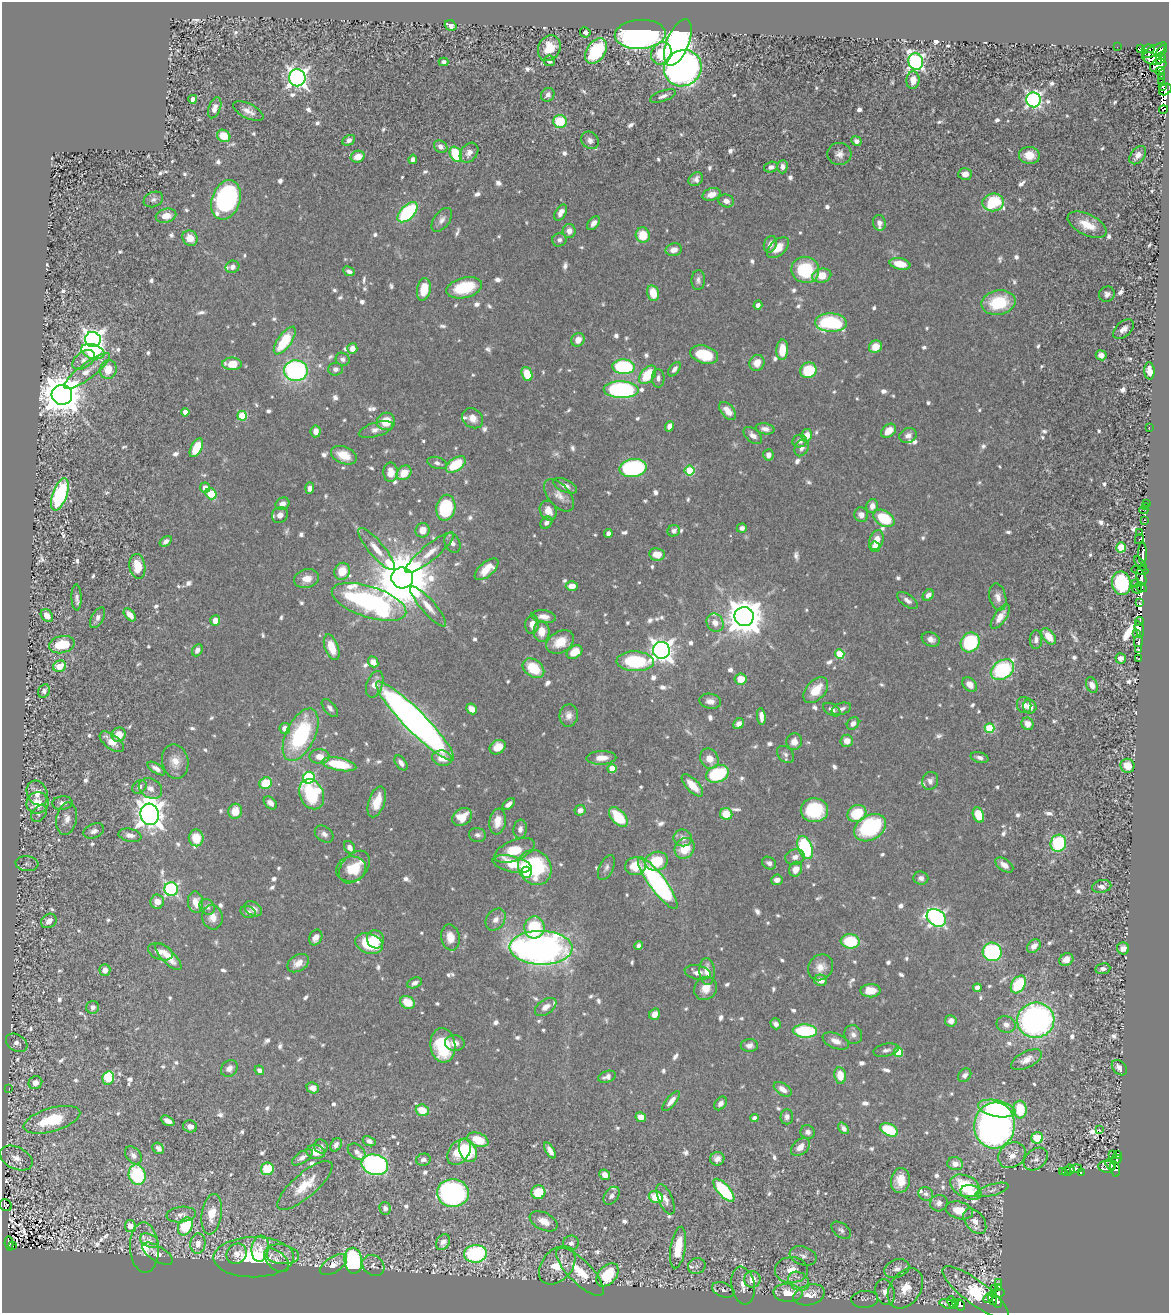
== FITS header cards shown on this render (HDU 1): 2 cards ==
NAXIS1  =                 1167
NAXIS2  =                 1311

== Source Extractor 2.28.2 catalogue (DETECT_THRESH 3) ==
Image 1167 x 1311 px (HDU 1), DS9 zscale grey, 1 PNG px = 1 image px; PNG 1171 x 1315 px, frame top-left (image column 1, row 1311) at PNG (2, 2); each listed source drawn as its Kron ellipse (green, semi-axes under 4 px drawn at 4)
Background 0.645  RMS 0.011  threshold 0.0328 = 3 sigma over >= 5 px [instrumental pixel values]
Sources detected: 1065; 13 with non-positive FLUX_AUTO (blend fragments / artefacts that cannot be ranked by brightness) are neither listed nor drawn; of the other 1052, the 500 brightest by FLUX_AUTO listed and drawn (552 fainter detections omitted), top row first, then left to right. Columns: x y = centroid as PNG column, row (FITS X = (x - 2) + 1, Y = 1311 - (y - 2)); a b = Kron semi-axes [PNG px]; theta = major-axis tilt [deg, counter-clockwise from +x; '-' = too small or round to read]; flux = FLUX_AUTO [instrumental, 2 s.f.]
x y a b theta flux
451 25 6 5 - 6.2
585 32 5 5 - 2.9
640 34 25 14 3 320
678 42 25 11 67 230
1117 47 2 2 - 3.5
549 48 13 11 63 19
1140 48 3 2 - 480
1148 49 6 4 8 190
1155 50 13 5 27 550
596 51 14 9 57 64
1162 51 7 4 55 290
661 53 11 10 - 24
1152 59 10 5 -20 510
1161 59 5 4 - 140
549 61 5 5 - 3.4
444 62 5 4 - 3
916 62 8 7 - 230
1158 65 9 6 28 240
683 68 19 17 35 520
1160 71 4 2 - 54
1161 76 3 2 - 16
297 78 8 8 - 450
913 80 9 6 85 8.2
1161 82 3 2 - 5.5
1163 86 3 2 - 63
1165 89 7 5 34 290
548 95 7 6 - 3.7
663 96 13 5 20 3.6
193 99 4 4 - 3.6
1033 100 7 7 - 220
215 108 11 6 70 5.8
1163 109 4 2 - 95
248 111 16 7 -26 6.1
560 121 6 6 - 30
224 136 7 6 - 16
349 140 7 5 28 3.1
590 140 9 8 - 3.8
856 141 5 4 - 3.7
441 147 7 6 - 4.5
469 153 11 8 51 5.4
456 154 8 5 -63 45
839 154 12 11 - 5.3
1029 155 10 8 -6 11
1138 155 10 6 50 6.9
358 157 7 5 20 12
413 159 4 4 - 3.5
771 167 7 5 15 3.3
782 167 6 5 - 3.8
965 174 7 5 4 6.5
696 179 8 6 38 3.7
711 194 9 6 18 8.3
153 199 10 7 23 3
226 200 20 14 71 160
726 201 8 6 -18 4.4
993 202 11 9 6 51
407 212 12 6 45 70
561 213 9 5 59 5.1
166 216 10 7 12 8.9
442 220 14 8 53 4.4
594 223 8 5 53 3.9
879 223 8 6 -77 4.5
1087 225 21 10 -26 17
569 231 7 6 - 5.8
643 235 7 7 - 19
190 238 8 7 - 9.9
559 240 7 6 - 3.2
770 244 8 6 69 5.3
778 248 13 7 42 10
674 250 8 6 12 6.1
900 264 10 5 -11 14
232 267 7 6 - 4.2
805 270 14 13 - 46
349 271 6 4 -25 3
822 276 10 7 12 16
698 280 10 6 87 2.9
464 288 18 10 14 38
424 289 11 7 79 18
653 293 8 6 -77 16
1107 294 8 7 - 3.7
998 303 17 12 11 40
758 305 5 4 - 3.4
831 323 16 9 -3 78
1124 329 12 7 42 5.4
93 339 8 7 - 480
285 340 16 7 54 35
578 340 7 6 - 7.1
875 347 7 6 - 13
352 348 5 5 - 7.3
782 350 10 6 87 14
93 352 12 7 -18 83
704 355 14 8 -16 32
1101 355 5 5 - 5.3
343 359 7 6 - 3.1
84 360 13 7 37 5.1
757 363 8 7 - 9.9
232 364 10 6 0 17
624 367 11 7 -3 98
335 369 7 6 - 3.9
674 369 8 5 51 3.6
108 370 9 8 - 15
808 370 8 7 - 38
87 371 28 8 37 11
296 371 12 10 -2 150
1149 371 8 5 -86 9.1
527 374 7 5 -68 21
648 375 10 6 50 31
658 378 9 6 -89 3.3
621 390 17 8 -1 130
62 395 10 10 - 2600
728 411 11 6 -51 7.8
185 412 4 4 - 5.5
242 416 5 4 - 35
473 418 11 9 -39 6.6
386 421 9 8 - 15
669 426 5 4 - 4.7
1149 427 2 2 - 4.8
765 429 9 5 -11 4.1
376 430 17 7 16 5.2
316 431 6 5 - 5.8
889 431 8 6 41 11
753 435 11 6 -41 4.5
807 435 6 5 - 9.9
908 435 9 7 21 4
800 441 7 6 - 3.4
196 448 10 5 62 24
802 448 9 6 62 4.1
344 455 13 8 -23 15
768 455 5 5 - 4.7
437 463 10 5 -16 2.9
456 464 11 6 34 33
633 468 13 9 10 120
690 470 5 5 - 42
391 472 10 7 -88 10
404 473 8 6 43 13
565 486 13 6 -24 4.7
205 488 5 5 - 5.7
310 488 6 4 85 3.3
211 494 6 5 - 21
60 495 17 7 70 83
559 495 19 10 -49 7.6
1146 503 2 2 - 7.2
282 504 7 6 - 5.7
872 506 7 5 79 5.8
1146 507 3 2 - 3.9
446 508 13 9 79 59
1144 510 4 2 - 17
548 511 10 8 -64 8.2
280 515 8 7 - 6
861 515 7 7 - 5.2
884 518 11 7 -31 34
1145 520 4 3 - 21
546 523 7 5 52 3.1
742 528 5 4 - 3.6
422 530 7 7 - 8.7
674 531 6 5 - 3.4
1140 532 3 3 - 7.1
608 533 4 4 - 3.3
1139 539 5 2 - 88
876 540 10 7 73 9.9
166 541 7 4 34 3.2
452 543 10 7 -63 4.4
875 547 5 5 - 8.6
1121 547 5 5 - 34
376 549 27 7 -50 11
430 553 30 7 39 12
1143 553 11 4 -90 490
657 554 8 6 -9 11
1140 564 8 3 -52 150
137 566 12 8 -81 16
487 569 14 7 41 14
1140 570 8 3 -7 160
342 571 9 7 67 14
1141 577 9 4 -72 240
402 578 11 10 - 6800
307 579 13 9 14 8.8
1121 583 12 9 -80 71
1135 583 3 3 - 91
572 586 6 5 - 6.8
1141 587 6 3 -33 58
1137 589 5 2 - 58
928 595 6 4 48 4
77 597 13 5 -89 3.4
998 597 14 8 -77 5.7
907 600 12 6 -36 3.7
369 602 39 15 -18 260
1139 603 3 2 - 28
428 606 26 7 -49 9.6
130 615 7 4 -48 7.3
47 616 7 5 -50 6.2
544 617 12 6 -8 5.9
744 617 9 9 - 2100
1000 617 14 6 56 8.9
98 618 11 6 60 3.8
215 621 5 5 - 8.8
1139 621 4 3 - 180
715 623 9 8 - 7.4
532 624 9 6 82 5.4
1139 629 8 3 -76 320
542 632 10 8 -89 11
1136 634 3 2 - 21
1049 636 9 5 -51 11
931 639 9 7 -22 4.6
1036 640 9 6 88 3.6
1138 641 5 4 - 110
560 642 15 10 30 16
970 642 10 9 - 74
62 645 13 8 13 30
332 647 13 6 -70 15
197 650 6 5 - 4.7
661 650 8 8 - 620
1138 650 4 3 - 110
574 652 8 6 34 16
840 654 5 4 - 25
1121 658 5 5 - 3.5
1139 659 4 3 - 36
635 661 18 10 -2 53
373 662 6 5 - 6.3
60 666 6 5 - 16
533 668 12 8 -37 27
1002 670 13 9 36 94
741 679 6 5 - 13
375 684 14 8 72 8.4
970 684 8 6 -45 7.7
1092 685 8 5 -68 5.8
816 690 15 9 48 18
44 691 7 5 63 3.4
710 701 11 7 -10 4.9
1024 705 8 7 - 4.5
1030 707 7 6 - 6.7
330 708 11 5 -51 3.4
472 709 6 5 - 8.5
841 709 10 5 18 3.3
832 710 9 5 -30 3.4
569 715 11 9 82 5.4
761 716 8 4 -84 5.4
415 721 54 10 -45 680
853 723 7 5 44 4.3
739 724 6 5 - 4.7
1027 724 6 6 - 7.4
285 728 5 5 - 7.9
989 728 5 5 - 39
119 735 7 7 - 13
301 735 28 14 64 82
847 741 6 6 - 6.7
112 742 14 7 -37 12
794 742 8 7 - 6.2
498 747 8 6 31 10
785 754 10 7 -45 3
320 757 10 7 1 7.4
980 757 9 5 -15 3
442 758 10 7 -13 9.9
601 758 15 6 2 8.3
709 759 10 8 -58 9.1
175 761 17 13 -78 10
401 763 8 5 -54 4.1
339 764 17 6 -10 36
1127 766 7 7 - 14
612 768 4 4 - 13
156 769 10 4 -34 4
717 774 12 8 23 62
309 778 6 5 - 90
930 781 9 8 - 3.7
266 783 6 5 - 23
692 785 14 6 -46 13
139 787 8 6 39 3.2
150 788 12 9 -30 5.6
37 793 13 10 -63 10
312 794 15 12 -65 57
377 802 16 8 72 14
37 803 11 10 - 16
62 803 10 7 4 4
270 803 8 5 -43 3.9
509 804 7 4 40 3.6
580 810 5 5 - 4.8
814 810 13 12 - 51
235 811 7 6 - 12
857 813 10 8 29 29
39 814 9 6 48 3
150 814 11 9 -84 930
726 814 6 6 - 16
978 815 8 5 -70 20
462 817 11 8 34 13
618 817 12 7 -47 29
67 819 16 10 79 6.7
498 822 13 8 82 11
870 828 17 12 31 91
520 829 9 6 82 3.7
94 831 11 7 22 3.8
324 834 10 7 -36 3.5
130 835 11 6 -11 5.4
477 835 8 7 - 3
196 838 8 7 - 18
683 838 9 8 - 4.8
1058 843 8 7 - 56
350 847 7 5 -57 5.1
685 848 11 9 53 21
805 848 12 7 -69 84
514 850 21 10 22 22
795 857 10 7 14 5
657 861 11 9 19 25
769 863 7 6 - 3
27 864 11 7 -5 3.2
512 864 20 8 -12 22
1004 865 10 6 -35 5.6
635 866 10 9 - 17
354 867 19 12 49 19
535 867 18 16 -55 80
606 868 13 7 67 3.1
351 869 15 12 9 17
796 869 8 6 64 8.2
526 872 5 5 - 37
921 878 7 6 - 3.8
777 880 6 5 - 5.3
658 883 31 8 -54 180
1102 886 10 6 11 3.8
171 889 7 6 - 140
157 901 7 6 - 7.9
196 902 11 7 -83 10
207 907 8 7 - 3.7
253 909 9 6 -32 4.2
248 912 8 5 -15 3
212 917 12 10 -79 7.7
936 918 10 8 -36 260
496 919 12 9 53 5.8
49 921 8 6 35 7
534 927 11 10 - 48
316 937 8 6 65 6.4
450 937 13 9 -79 10
375 939 9 8 - 10
850 941 9 7 -7 38
369 943 14 9 -19 39
638 946 4 4 - 3
1034 946 8 6 45 5.2
541 948 31 17 -1 460
1123 948 6 6 - 3.9
160 952 13 8 -20 4.8
992 952 9 9 - 100
168 957 17 6 -47 13
1066 960 7 6 - 5.8
298 963 12 8 31 7.6
820 967 14 11 49 8.7
1103 969 7 5 9 3
105 970 5 5 - 6
707 971 13 7 -86 10
698 972 13 7 -12 6.2
821 980 6 5 - 8.3
415 983 8 5 25 3.5
1018 984 9 6 58 38
706 988 12 10 48 9.3
977 988 4 4 - 7.9
870 991 10 6 2 13
408 1002 8 6 -26 16
93 1007 6 6 - 4.2
546 1007 12 7 35 6.3
655 1014 6 5 - 7.1
1036 1020 18 17 - 230
951 1021 6 5 - 5.3
776 1024 6 5 - 3.6
1006 1024 10 8 -21 4.4
805 1031 12 6 -3 66
853 1035 9 8 - 4
836 1041 14 7 -23 6.2
17 1043 11 8 -32 4.6
455 1043 10 8 -6 5.4
443 1045 17 12 -84 46
749 1045 8 6 0 4
886 1050 13 6 12 3.4
898 1052 5 4 - 28
1026 1060 17 8 26 7.2
229 1068 9 7 47 4.2
1119 1068 9 6 -47 5.4
259 1070 5 4 - 3
840 1075 8 6 -81 13
965 1075 7 6 - 3.5
607 1077 9 5 18 3.7
108 1078 7 5 77 38
35 1083 7 6 - 5.8
313 1088 6 5 - 5
9 1089 2 2 - 6.8
783 1089 10 6 -34 6.1
671 1101 12 5 50 5.8
721 1103 7 5 52 3.9
997 1108 19 8 -12 75
1020 1109 9 6 -84 29
422 1110 7 5 -20 17
641 1117 5 4 - 8.2
787 1117 7 6 - 3.4
754 1118 4 4 - 3.2
52 1120 29 11 16 38
168 1121 7 4 -26 5
995 1125 23 20 83 420
190 1126 7 6 - 5.7
844 1128 6 4 -51 3.5
889 1130 9 6 -28 40
1099 1130 4 2 - 11
808 1132 7 6 - 3.3
1037 1138 6 5 - 39
478 1140 11 7 -20 17
369 1141 7 4 -25 3.3
336 1145 7 5 58 3.9
321 1147 7 7 - 3.1
800 1147 11 7 42 7.7
158 1148 6 5 - 3
468 1150 12 8 -65 46
550 1151 9 4 -61 4.9
316 1152 9 7 -8 9.1
357 1152 10 7 -37 3.1
459 1152 14 10 51 21
1113 1154 3 2 - 7.6
1118 1154 4 3 - 93
133 1155 10 7 -49 3.9
1012 1155 14 12 36 9.2
302 1157 12 5 33 4.2
16 1158 17 11 -27 8.2
717 1159 7 6 - 4.3
1036 1159 13 9 39 4.9
423 1160 7 6 - 3.4
1116 1160 5 3 - 79
955 1164 8 6 -12 6.6
375 1165 13 10 -12 230
1110 1165 6 3 -51 64
1107 1167 8 6 -3 130
267 1169 6 6 - 25
1070 1169 5 4 - 110
1076 1169 6 4 4 26
1115 1169 8 4 -78 170
1067 1171 5 3 - 23
1062 1172 3 3 - 13
1081 1172 4 2 - 51
137 1175 10 8 -77 56
605 1175 6 5 - 7.5
900 1180 12 9 82 15
305 1185 35 12 41 20
965 1186 16 10 -23 40
724 1190 14 6 -48 66
992 1190 17 5 16 4
538 1192 7 7 - 23
971 1192 10 7 -17 9.8
453 1193 16 14 -5 170
926 1194 7 6 - 3.1
611 1196 10 6 53 3.4
656 1197 7 6 - 23
665 1199 16 7 -67 5.2
939 1203 9 8 - 5.1
6 1205 6 5 - 51
385 1208 6 5 - 3.4
959 1210 14 8 -14 12
212 1214 20 10 81 15
181 1215 15 7 7 4.5
544 1221 15 8 -26 9.2
975 1221 14 9 -52 7
130 1226 6 5 - 5.5
185 1226 9 7 63 39
841 1230 11 6 -38 2.9
149 1241 10 6 -27 3.5
443 1242 8 6 57 4.3
9 1243 7 4 -86 54
198 1243 10 7 85 7
571 1243 8 7 - 3.7
13 1246 3 2 - 15
144 1248 25 14 -86 19
678 1248 21 7 81 26
260 1249 13 8 83 7.4
157 1254 17 7 -32 5.4
237 1254 11 9 51 6.1
282 1254 17 9 -8 7.3
475 1254 11 9 6 100
803 1256 14 9 -18 4.9
254 1257 40 20 1 61
276 1260 14 9 -42 4.8
353 1261 13 9 -82 110
333 1265 15 7 33 7.8
373 1265 12 9 -38 3.9
557 1265 22 15 49 24
697 1266 9 7 14 3.1
897 1269 13 9 20 6.1
791 1270 16 13 1 13
580 1272 32 11 -45 27
607 1275 13 9 49 43
752 1279 8 8 - 11
798 1281 11 9 -33 5.9
998 1283 3 2 - 6.8
743 1286 19 11 -80 11
999 1287 3 3 - 71
905 1288 22 15 56 18
994 1288 2 2 - 4.5
723 1290 11 7 -21 4.2
885 1292 13 9 -73 7.2
976 1292 40 11 -37 150
788 1293 14 9 -4 18
997 1293 8 4 6 150
809 1295 16 10 15 16
988 1298 5 4 - 160
865 1299 13 8 4 3.2
993 1299 6 3 -76 230
952 1302 6 3 -66 120
956 1302 3 2 - 66
997 1302 6 4 -67 190
948 1304 9 4 -16 16
960 1305 6 4 -61 150
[552 fainter detections neither listed nor drawn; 13 non-positive-flux detections neither listed nor drawn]